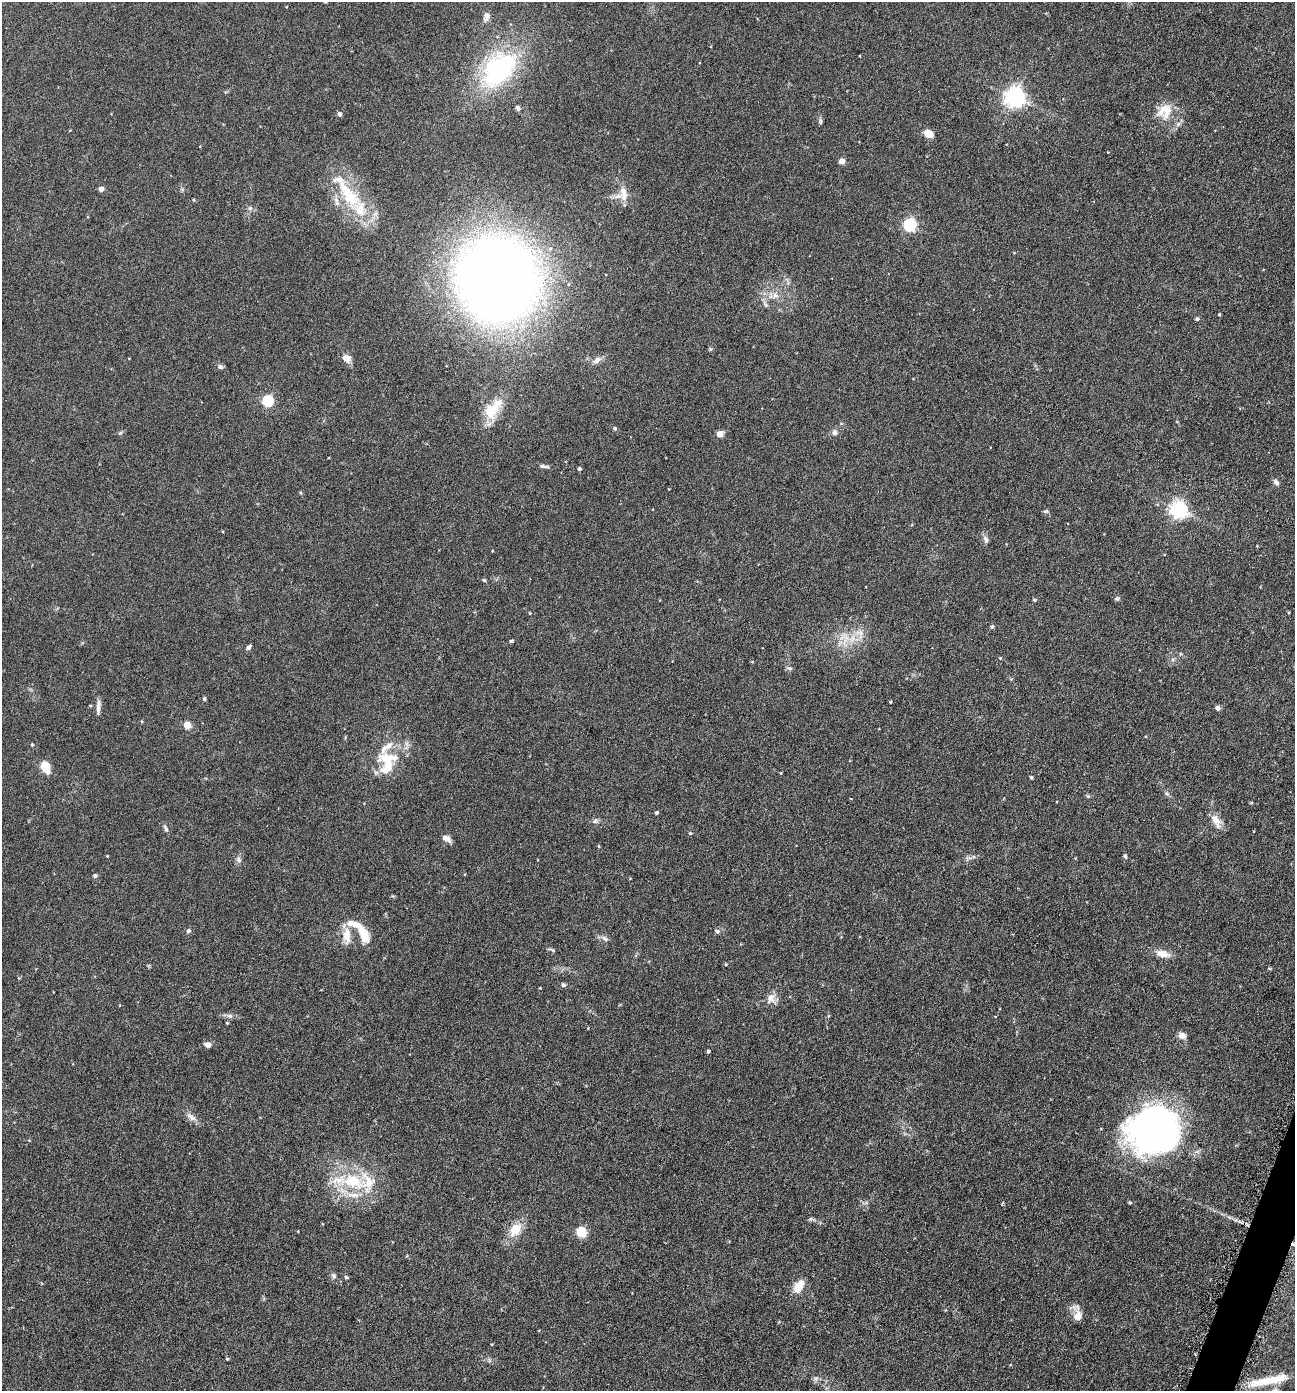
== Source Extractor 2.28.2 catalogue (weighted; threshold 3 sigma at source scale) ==
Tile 6 of 4 x 4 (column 2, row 2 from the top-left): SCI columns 1573-2865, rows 2786-4174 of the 5592 x 5569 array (HDU 1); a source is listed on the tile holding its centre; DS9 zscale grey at full resolution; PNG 1297 x 1393 px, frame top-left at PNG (2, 2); no overlay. Shown black and unused: <1% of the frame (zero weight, under 3 of 6 exposures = <1% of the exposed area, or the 3 px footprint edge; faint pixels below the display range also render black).
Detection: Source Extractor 2.28.2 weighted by HDU 2 'WHT'; one run over the whole footprint, this tile lists its part. Background 0.117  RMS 0.0071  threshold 0.0289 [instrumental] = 3 sigma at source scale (4.09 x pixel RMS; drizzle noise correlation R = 1.36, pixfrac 0.8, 0.05/0.05 arcsec/px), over >= 5 px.
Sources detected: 106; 9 inside a brighter listed object's ellipse — not listed separately; the other 97 listed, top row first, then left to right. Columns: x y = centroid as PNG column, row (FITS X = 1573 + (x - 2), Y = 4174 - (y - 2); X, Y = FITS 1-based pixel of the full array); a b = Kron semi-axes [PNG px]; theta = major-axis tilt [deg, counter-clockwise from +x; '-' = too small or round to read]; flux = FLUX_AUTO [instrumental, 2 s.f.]
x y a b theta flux
486 17 14 7 75 3.2
860 56 2 2 - 0.46
498 69 43 26 48 95
1015 97 7 7 - 370
518 108 7 5 -62 1.6
1164 111 22 18 49 14
339 114 4 4 - 2.8
820 121 7 5 78 1.3
929 133 12 8 -26 5.3
842 161 4 4 - 6.5
344 188 57 15 -53 31
101 189 4 4 - 5.7
623 193 20 9 -85 7.2
250 208 7 4 45 1.3
910 225 5 5 - 100
1014 253 4 3 - 0.47
498 280 54 52 -73 1100
775 295 9 7 55 3.1
765 304 11 5 -63 1.9
1219 314 4 3 - 0.7
1197 319 4 4 - 1.5
346 358 10 7 -18 5.1
597 360 11 7 37 3.7
220 367 7 6 - 1.8
267 401 5 5 - 63
493 409 34 16 50 18
615 429 5 4 - 1.2
834 432 7 7 - 2.3
120 433 6 4 18 0.92
720 434 4 4 - 12
543 466 14 4 -8 2.1
579 469 4 4 - 1.5
1276 482 9 6 -55 2.1
1178 510 6 6 - 240
1045 511 7 4 18 1.1
986 539 11 6 -69 2.1
484 580 4 4 - 0.85
1117 599 6 5 - 1.1
1034 600 5 4 - 0.98
1288 613 4 3 - 0.61
992 626 5 5 - 0.88
859 633 13 6 -11 3.9
846 638 9 7 -71 4.1
511 641 5 4 - 0.88
248 647 8 4 42 1.6
1000 658 3 3 - 0.43
789 668 7 4 -18 1.2
204 699 6 4 -69 0.82
890 702 3 3 - 0.56
98 707 16 5 87 3.4
1218 708 6 5 - 1.9
187 725 5 4 - 16
32 745 4 3 - 0.71
386 759 26 17 1 18
45 767 11 7 -63 13
1031 777 4 3 - 0.98
1088 796 6 5 - 0.92
656 813 4 4 - 1.1
595 821 9 5 62 1.6
1216 821 20 9 -62 7
165 828 11 5 -63 1.6
690 833 4 4 - 0.59
447 838 12 7 -31 3
599 846 4 3 - 0.56
1125 856 6 5 - 1
968 858 12 4 0 1.8
238 860 9 7 -56 2.1
95 876 5 5 - 1.3
188 931 5 5 - 2
717 931 7 5 -3 1.4
347 935 23 10 -89 8.6
363 935 21 10 -70 14
605 938 10 6 -37 2
551 950 12 3 -24 0.91
1162 954 16 8 -11 7.1
726 964 4 3 - 0.6
563 985 6 5 - 1.1
771 998 15 12 80 5.4
230 1016 8 6 -16 1.9
227 1023 4 3 - 0.62
1182 1035 9 7 -6 4.2
208 1045 8 6 -15 3.1
708 1051 4 3 - 1
191 1117 17 7 -33 3.9
1154 1130 50 45 31 270
353 1181 28 19 -21 31
1130 1202 4 4 - 0.85
810 1219 6 4 70 0.87
515 1230 17 12 53 12
581 1232 5 5 - 43
334 1276 8 6 -42 1.7
346 1277 5 5 - 0.83
799 1286 17 10 56 7.9
1077 1316 13 11 77 6.2
227 1359 4 4 - 0.78
815 1379 7 6 - 1.7
1270 1380 40 10 11 17
Isophote crosses this tile's border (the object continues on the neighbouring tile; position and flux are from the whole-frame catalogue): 1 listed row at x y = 1270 1380